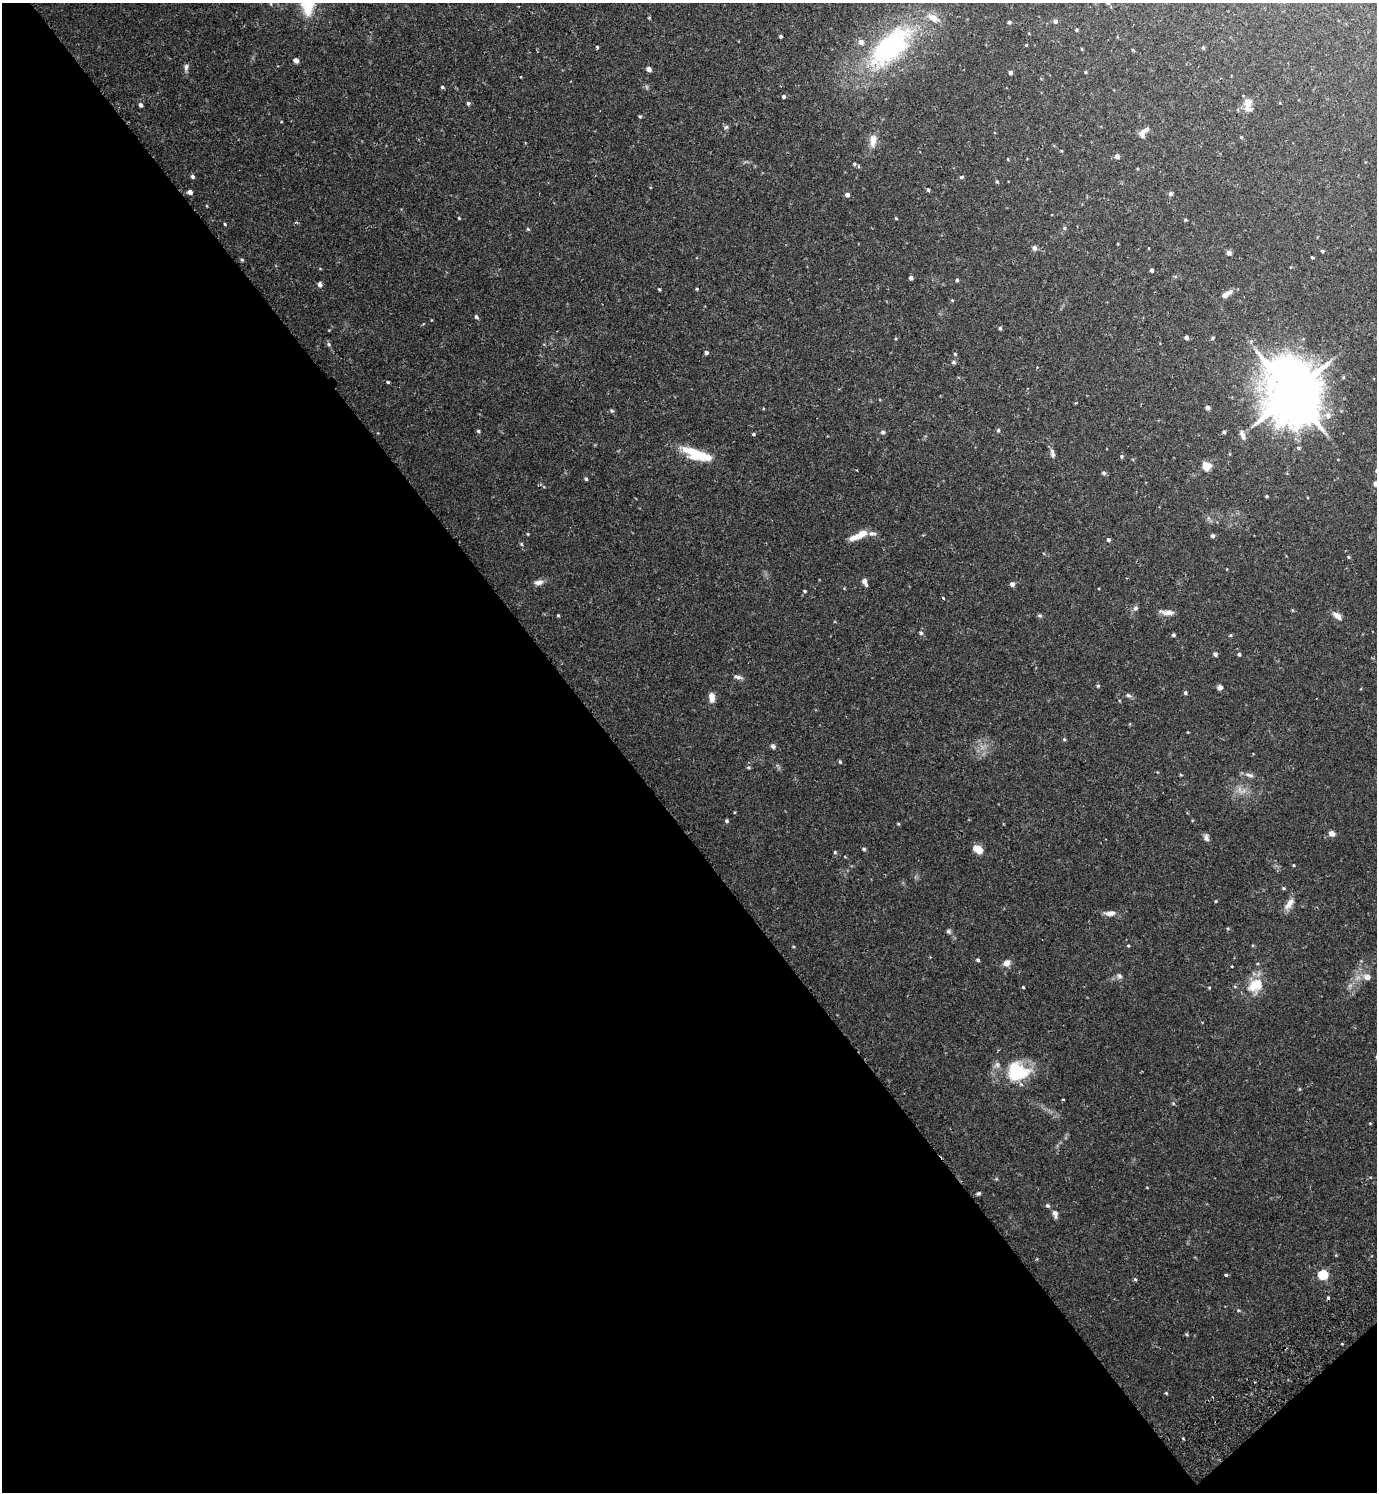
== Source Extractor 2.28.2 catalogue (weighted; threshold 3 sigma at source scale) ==
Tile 14 of 4 x 4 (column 2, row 4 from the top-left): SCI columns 1576-2950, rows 50-1539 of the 6040 x 6056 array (HDU 1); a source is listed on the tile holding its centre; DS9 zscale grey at full resolution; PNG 1379 x 1494 px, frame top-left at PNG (2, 3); no overlay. Shown black and unused: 46% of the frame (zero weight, under 2 of 3 exposures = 3% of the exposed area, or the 3 px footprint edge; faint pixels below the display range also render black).
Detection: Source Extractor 2.28.2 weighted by HDU 2 'WHT'; one run over the whole footprint, this tile lists its part. Background 0.0354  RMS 0.0034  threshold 0.0155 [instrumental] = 3 sigma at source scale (4.5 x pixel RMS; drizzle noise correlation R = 1.50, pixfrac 1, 0.05/0.05 arcsec/px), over >= 5 px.
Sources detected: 157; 1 cosmic-ray / hot-pixel residue — not listed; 5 inside a brighter listed object's ellipse — not listed separately; the other 151 listed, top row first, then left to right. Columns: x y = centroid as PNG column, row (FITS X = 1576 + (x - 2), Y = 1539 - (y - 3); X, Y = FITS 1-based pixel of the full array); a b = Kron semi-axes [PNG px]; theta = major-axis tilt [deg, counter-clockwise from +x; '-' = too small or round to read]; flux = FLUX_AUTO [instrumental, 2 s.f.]
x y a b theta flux
1108 3 5 4 - 0.59
649 18 4 3 - 0.29
1055 21 5 5 - 0.9
1009 22 4 4 - 0.64
1076 30 4 4 - 0.4
781 36 3 3 - 0.49
1026 45 4 3 - 0.28
597 47 3 3 - 0.66
890 47 60 28 45 52
1203 48 5 4 - 0.44
1082 49 5 3 - 0.26
296 60 5 4 - 1.6
186 67 10 5 80 0.93
649 69 4 4 - 1.5
1010 72 4 4 - 0.9
1086 72 4 3 - 0.33
442 87 4 3 - 0.47
784 97 5 4 - 0.49
468 103 5 5 - 0.58
1248 103 14 10 75 2.4
140 105 5 4 - 0.77
640 116 5 4 - 0.41
726 127 7 4 44 0.54
1142 135 11 7 88 1.5
1241 137 5 3 - 0.3
873 140 17 8 81 2.9
1117 156 6 5 - 1.2
1008 159 4 3 - 0.24
854 164 4 4 - 0.39
193 176 5 4 - 0.6
961 177 4 4 - 0.59
997 182 4 4 - 0.37
928 190 4 4 - 0.54
190 192 5 4 - 1.3
1171 194 5 5 - 0.79
847 195 5 5 - 1.2
459 218 4 3 - 0.29
896 218 4 3 - 0.3
1185 220 4 3 - 0.36
225 224 4 3 - 0.32
1064 228 6 4 89 0.4
528 229 5 4 - 0.37
1034 248 5 5 - 1.2
1322 251 5 4 - 0.49
1229 253 5 4 - 1.5
1312 257 3 3 - 0.66
242 260 5 4 - 0.38
1151 270 4 3 - 0.7
911 278 4 4 - 0.89
957 280 4 3 - 0.55
320 284 5 5 - 1.3
659 289 3 3 - 0.4
697 289 4 3 - 0.31
1227 294 15 6 31 2.4
952 300 4 3 - 0.28
476 317 6 4 -55 0.64
1000 328 5 4 - 0.46
1186 338 4 3 - 1.1
1213 338 5 3 - 0.39
329 344 6 4 -88 0.47
706 352 4 4 - 0.7
955 354 5 4 - 0.38
953 362 6 5 - 0.52
388 382 3 3 - 0.39
1292 393 18 15 -65 2300
1208 408 4 4 - 1.2
612 411 5 4 - 0.5
1328 415 9 9 - 2.1
998 430 5 4 - 0.44
478 431 4 4 - 0.47
883 432 5 5 - 0.7
1224 432 4 4 - 0.58
753 434 4 3 - 0.45
1242 435 15 6 -70 1.5
1298 448 6 4 12 0.57
1052 453 13 6 -78 1.2
697 454 34 10 -20 11
1121 456 5 4 - 0.45
1206 466 10 9 - 3.2
1104 473 6 5 - 0.6
586 479 5 4 - 0.5
1376 483 4 4 - 1.7
1267 496 4 3 - 0.38
528 534 4 3 - 0.28
858 535 23 7 25 4.5
1213 536 5 4 - 0.91
1108 540 4 4 - 0.62
521 544 5 3 - 0.47
1348 557 5 4 - 0.35
539 582 12 6 8 1.5
864 582 8 4 -62 1.5
1012 584 5 5 - 1.1
805 591 4 3 - 0.38
943 598 4 2 - 0.38
1135 608 6 6 - 0.83
1167 612 16 6 -6 2.2
558 615 4 3 - 0.35
1039 615 7 4 -1 0.46
1337 616 11 6 -41 2
921 633 5 5 - 0.53
1173 635 4 4 - 0.57
1230 635 4 4 - 0.41
1215 654 4 4 - 1
1239 654 5 4 - 0.56
738 677 13 5 -17 1.1
1098 686 4 4 - 0.42
1220 687 5 5 - 1.4
1185 693 5 4 - 0.53
1128 695 8 5 -19 0.72
712 697 10 6 -80 2.7
1064 739 4 4 - 0.4
773 746 6 6 - 0.75
840 762 5 4 - 0.4
748 767 5 5 - 0.49
1181 775 5 3 - 0.32
1249 775 13 5 -12 1.3
727 821 5 4 - 0.52
898 824 4 3 - 0.29
1332 833 6 5 - 1.8
1206 838 10 6 -76 1
864 849 5 4 - 0.53
978 849 10 7 -35 3.8
835 852 5 4 - 0.35
1293 865 3 3 - 0.32
1284 888 5 3 - 0.4
1216 901 4 3 - 0.3
1289 904 18 8 53 2.5
1110 913 14 6 5 1.8
949 931 6 6 - 0.6
1128 945 4 3 - 0.28
978 960 5 4 - 0.56
1007 963 10 8 48 1.7
1232 967 3 2 - 0.33
1119 976 8 6 -33 0.86
1367 977 7 6 - 2.3
1256 985 22 17 33 7.5
1023 987 3 3 - 0.3
1209 988 3 3 - 0.28
1017 1071 27 23 -14 16
1063 1099 3 2 - 0.31
1370 1123 5 3 - 0.27
978 1193 5 4 - 0.55
1047 1205 6 4 -41 0.67
1055 1214 11 6 -80 1.4
1226 1275 4 3 - 0.64
1323 1275 5 5 - 23
1135 1279 4 4 - 0.59
1238 1310 5 4 - 0.32
1186 1334 5 4 - 0.38
1342 1344 3 3 - 0.41
1166 1393 4 3 - 0.35
Isophote crosses this tile's border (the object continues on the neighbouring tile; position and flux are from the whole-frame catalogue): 2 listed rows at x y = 1108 3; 1376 483